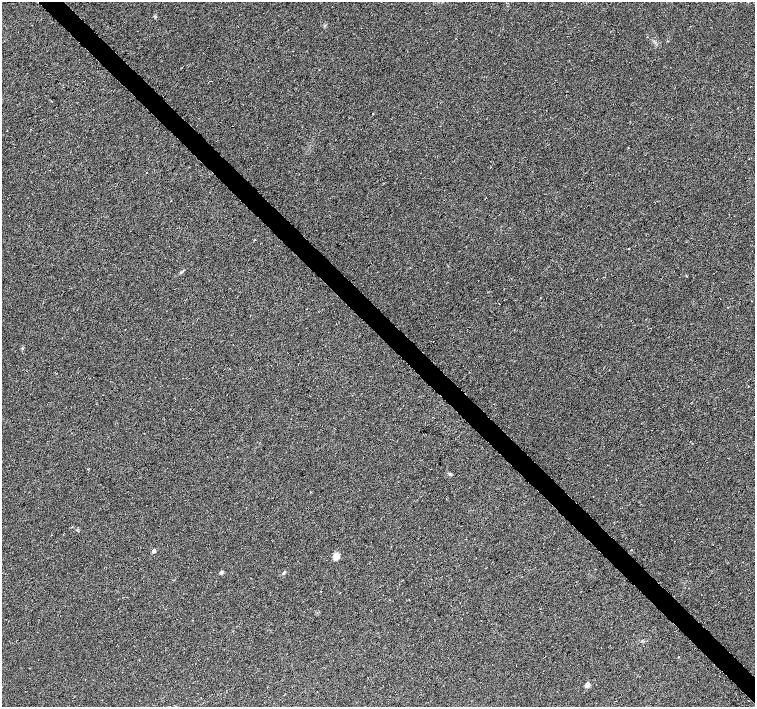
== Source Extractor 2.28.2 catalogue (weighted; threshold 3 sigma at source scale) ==
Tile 6 of 4 x 4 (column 2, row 2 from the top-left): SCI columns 1507-3011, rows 2970-4378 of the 6024 x 6005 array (HDU 1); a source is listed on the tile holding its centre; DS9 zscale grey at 2 x 2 block average (1 PNG px = mean of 2 x 2 image px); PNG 757 x 709 px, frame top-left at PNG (2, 2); no overlay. Shown black and unused: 3% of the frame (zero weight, under 3 of 6 exposures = <1% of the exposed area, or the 3 px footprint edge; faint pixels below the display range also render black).
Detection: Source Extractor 2.28.2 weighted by HDU 2 'WHT'; one run over the whole footprint, this tile lists its part. Background 0.00658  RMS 0.0039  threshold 0.0159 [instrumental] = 3 sigma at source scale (4.09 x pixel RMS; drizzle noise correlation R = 1.36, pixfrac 0.8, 0.0396/0.0396 arcsec/px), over >= 5 px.
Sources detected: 11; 1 cosmic-ray / hot-pixel residue — not listed; the other 10 listed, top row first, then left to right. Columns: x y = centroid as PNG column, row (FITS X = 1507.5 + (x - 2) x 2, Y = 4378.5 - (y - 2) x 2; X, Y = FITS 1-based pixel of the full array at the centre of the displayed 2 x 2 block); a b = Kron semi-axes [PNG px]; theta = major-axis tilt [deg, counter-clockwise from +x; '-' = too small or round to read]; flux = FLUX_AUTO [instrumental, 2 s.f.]
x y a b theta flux
373 114 2 2 - 0.64
7 131 2 2 - 0.25
171 201 2 2 - 1.9
450 474 4 3 - 1.1
154 551 2 2 - 5
336 557 8 6 54 3.8
221 572 4 3 - 2
284 573 5 3 - 1.2
642 640 3 2 - 0.62
587 685 3 3 - 10
Diffuse or blended objects may show on this block-average render without a row.